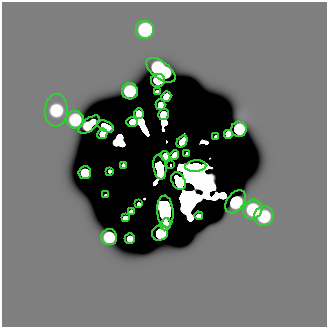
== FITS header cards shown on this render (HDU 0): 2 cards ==
NAXIS1  =                  325 /
NAXIS2  =                  325 /

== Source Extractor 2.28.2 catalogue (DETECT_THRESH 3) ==
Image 325 x 325 px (HDU 0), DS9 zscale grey, 1 PNG px = 1 image px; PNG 329 x 329 px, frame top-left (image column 1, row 325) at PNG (2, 2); each listed source drawn as its Kron ellipse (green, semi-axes under 4 px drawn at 4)
Background -3.20e-27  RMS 9.0e-16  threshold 2.71e-15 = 3 sigma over >= 5 px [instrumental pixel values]
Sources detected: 49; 7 with non-positive FLUX_AUTO (blend fragments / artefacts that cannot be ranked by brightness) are neither listed nor drawn; the other 42 listed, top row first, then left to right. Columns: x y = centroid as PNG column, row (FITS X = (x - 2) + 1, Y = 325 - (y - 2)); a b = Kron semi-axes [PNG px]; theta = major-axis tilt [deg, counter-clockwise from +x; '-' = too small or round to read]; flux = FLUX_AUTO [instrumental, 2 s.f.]
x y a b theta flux
145 30 9 9 - 390
161 70 17 8 -37 650
158 80 7 6 - 140
130 91 8 8 - 300
157 92 4 3 - 16
166 96 5 5 - 65
160 105 5 5 - 64
56 110 16 11 86 200
139 113 5 5 - 76
164 114 6 5 - 38
75 120 9 8 - 180
132 122 6 5 - 41
89 125 12 6 38 57
106 126 9 5 -26 62
239 129 7 7 - 250
102 134 5 5 - 48
228 134 5 5 - 43
216 137 3 2 - 9.1
182 142 6 4 56 84
187 153 4 2 - 20
174 155 5 4 - 45
165 156 5 4 - 130
123 165 3 3 - 17
170 165 3 2 - 660
196 166 10 5 4 350
160 167 12 6 -82 980
109 171 3 3 - 10
85 173 6 6 - 140
178 181 9 6 -62 210
105 195 2 2 - 6
235 202 13 8 53 250
139 204 3 3 - 11
253 210 10 9 - 200
131 211 3 3 - 21
165 212 16 8 -86 190
199 216 4 4 - 24
264 216 10 9 - 200
125 218 4 4 - 27
166 224 6 5 - 88
160 233 8 7 - 200
109 237 8 8 - 150
130 239 5 5 - 28
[7 non-positive-flux detections neither listed nor drawn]